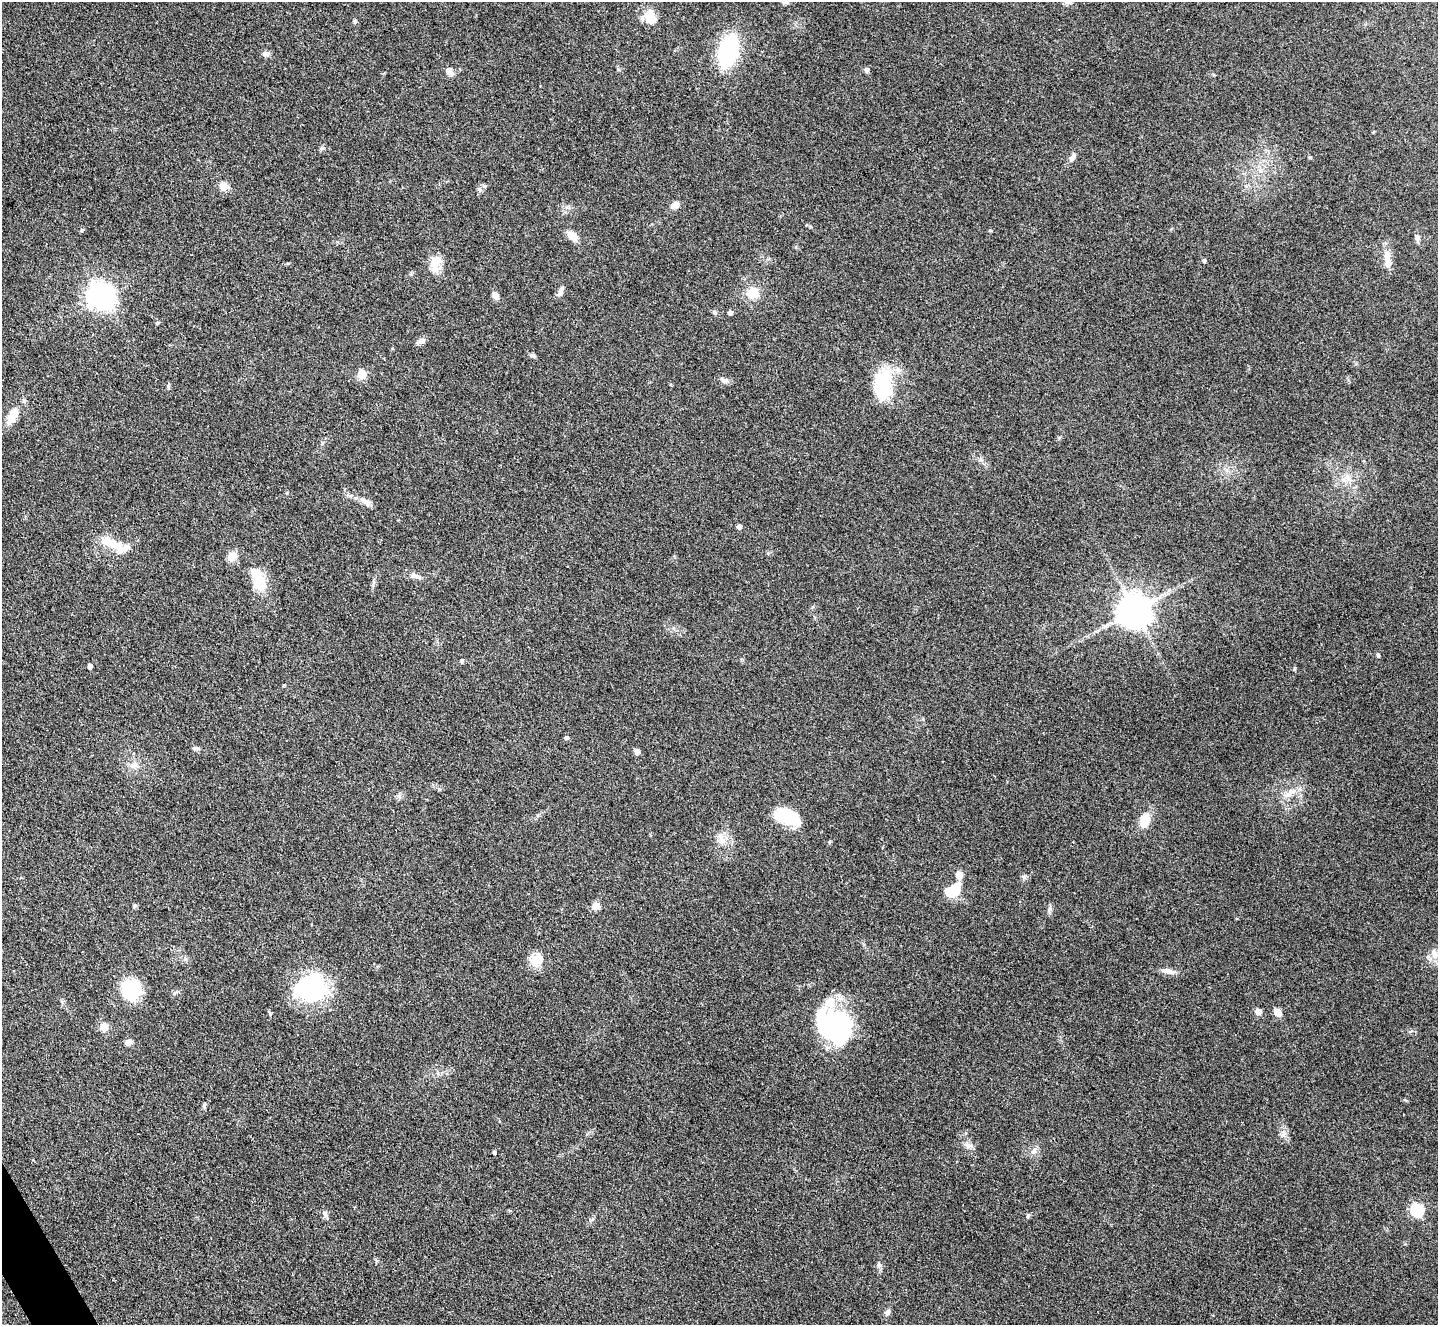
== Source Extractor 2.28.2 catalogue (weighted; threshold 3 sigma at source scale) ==
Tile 7 of 4 x 4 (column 3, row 2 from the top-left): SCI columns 2871-4306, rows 2796-4118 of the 5741 x 5729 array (HDU 1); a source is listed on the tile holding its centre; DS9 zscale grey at full resolution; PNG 1440 x 1327 px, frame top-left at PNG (2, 2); no overlay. Shown black and unused: <1% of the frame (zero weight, under 3 of 4 exposures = <1% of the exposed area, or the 3 px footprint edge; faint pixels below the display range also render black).
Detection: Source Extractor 2.28.2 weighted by HDU 2 'WHT'; one run over the whole footprint, this tile lists its part. Background 0.261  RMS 0.009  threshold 0.0407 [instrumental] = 3 sigma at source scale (4.5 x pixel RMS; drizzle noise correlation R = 1.50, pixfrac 1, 0.05/0.05 arcsec/px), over >= 5 px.
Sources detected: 82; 5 inside a brighter object's white glare — not listed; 4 inside a brighter listed object's ellipse — not listed separately; the other 73 listed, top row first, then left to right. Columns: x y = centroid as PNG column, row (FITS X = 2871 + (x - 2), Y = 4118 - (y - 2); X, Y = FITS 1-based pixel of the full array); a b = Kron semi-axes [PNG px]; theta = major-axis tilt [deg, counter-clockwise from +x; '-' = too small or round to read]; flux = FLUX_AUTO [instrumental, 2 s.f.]
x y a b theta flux
651 17 17 12 -68 17
355 21 5 5 - 1.5
728 51 29 14 75 110
266 54 11 5 16 2.7
867 70 7 6 - 2.2
449 71 11 8 -50 4.7
1072 157 14 7 58 4.4
223 186 5 5 - 26
480 190 6 4 -19 1.6
675 205 9 7 28 6
82 230 5 4 - 1.4
572 236 13 8 -42 10
1417 238 9 5 -75 2.7
1204 260 4 4 - 1.8
1388 262 14 8 -87 7.1
436 264 23 14 85 13
560 292 15 5 64 3.6
97 293 8 7 - 430
753 293 17 16 - 14
495 295 9 7 -62 4.4
714 312 6 6 - 1.9
730 312 5 4 - 3.3
157 323 4 4 - 1.3
421 341 11 7 13 3.6
532 355 9 5 -13 1.9
362 374 5 5 - 33
725 380 11 7 -9 3.7
883 384 41 22 86 44
168 386 8 4 90 1.4
12 416 21 10 59 15
1347 478 11 8 -27 6.3
365 502 16 6 -39 5
739 526 4 4 - 4.2
112 543 33 10 -29 20
232 556 11 10 - 8.5
416 576 15 6 -14 4.4
259 582 20 12 -76 25
1134 610 10 9 - 1900
1378 655 5 4 - 2
461 661 5 4 - 1.6
90 666 4 4 - 4.9
566 737 5 5 - 1.8
196 748 8 5 -1 2
637 751 7 6 - 3.2
134 765 11 8 20 5.1
1290 793 19 7 37 8.5
787 816 24 13 -22 45
1145 821 17 12 72 14
722 839 18 8 -60 7.6
1024 877 6 6 - 2
956 887 17 12 81 14
135 906 6 5 - 1.5
596 906 10 9 - 5.7
1049 910 12 3 75 2
1435 954 14 9 -62 8.2
536 959 19 15 21 15
1168 971 18 6 -10 5.9
310 988 41 33 7 78
131 989 17 17 - 53
1258 1011 5 5 - 10
1277 1012 6 5 - 17
834 1026 34 26 69 110
104 1027 9 8 - 8.1
128 1042 9 7 46 3.9
1283 1134 10 4 -77 2.8
968 1145 9 8 - 4.2
1034 1151 11 6 46 3.6
494 1152 4 3 - 1.9
1417 1210 6 6 - 110
325 1214 10 6 -66 2.8
1028 1215 7 5 74 1.5
879 1264 7 6 - 2
887 1312 9 6 63 3
Unlisted compact peaks at least as high as the median listed source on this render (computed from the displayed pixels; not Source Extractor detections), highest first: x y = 322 148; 990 230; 270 1014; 287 493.